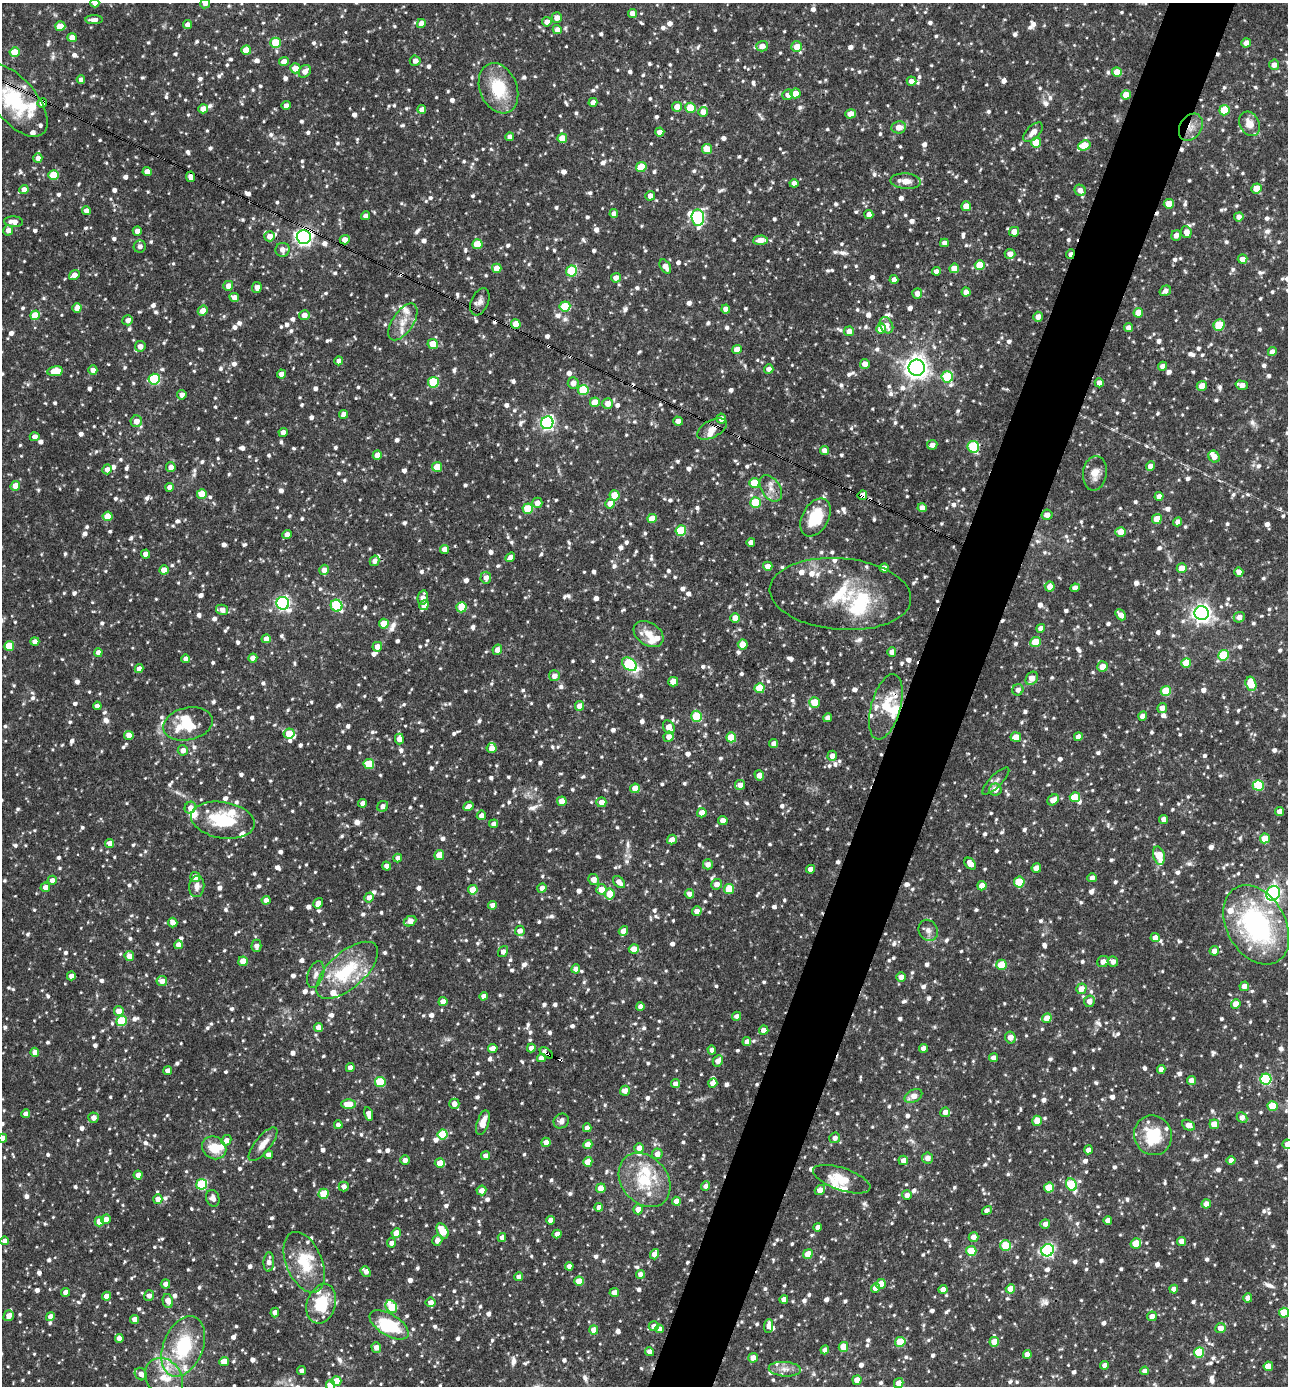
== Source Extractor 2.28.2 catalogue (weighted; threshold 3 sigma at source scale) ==
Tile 10 of 4 x 4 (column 2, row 3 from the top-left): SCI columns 1557-2842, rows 1385-2768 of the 5551 x 5537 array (HDU 1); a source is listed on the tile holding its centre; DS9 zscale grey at full resolution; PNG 1290 x 1388 px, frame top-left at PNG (2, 3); each listed source drawn as its Kron ellipse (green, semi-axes under 4 px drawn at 4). Shown black and unused: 5% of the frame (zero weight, under 3 of 4 exposures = <1% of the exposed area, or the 3 px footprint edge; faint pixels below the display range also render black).
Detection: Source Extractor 2.28.2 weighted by HDU 2 'WHT'; one run over the whole footprint, this tile lists its part. Background 0.0839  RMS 0.0039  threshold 0.0177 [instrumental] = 3 sigma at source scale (4.5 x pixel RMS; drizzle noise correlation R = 1.50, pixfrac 1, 0.05/0.05 arcsec/px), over >= 5 px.
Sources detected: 1866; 1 too faint to see at this stretch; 4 inside a brighter object's white glare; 9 cosmic-ray / hot-pixel residue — neither listed nor drawn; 62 inside a brighter listed object's ellipse — not listed separately; of the other 1790, all 500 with FLUX_AUTO >= 2.13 (the completeness limit of this list) listed and drawn (1290 fainter detections not listed), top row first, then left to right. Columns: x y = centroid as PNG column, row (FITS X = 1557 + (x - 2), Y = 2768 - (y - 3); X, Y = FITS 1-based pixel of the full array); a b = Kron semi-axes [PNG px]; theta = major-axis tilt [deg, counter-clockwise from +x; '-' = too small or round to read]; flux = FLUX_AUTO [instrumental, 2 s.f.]
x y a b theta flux
95 3 4 4 - 2.5
205 3 5 5 - 2.2
632 13 4 4 - 2.9
557 17 5 5 - 3.1
94 20 8 4 -1 2.3
547 22 4 4 - 2.9
421 23 4 4 - 4.1
187 25 4 4 - 2.6
60 26 5 5 - 6
557 30 4 4 - 2.9
72 38 5 4 - 4.7
276 43 5 5 - 17
1246 43 5 4 - 3.1
762 46 5 5 - 3.7
797 47 5 5 - 4.9
246 50 5 4 - 8.3
14 52 5 5 - 6.9
415 61 5 5 - 2.4
284 62 5 4 - 3.5
1274 65 5 5 - 2.5
295 68 5 5 - 4.9
305 71 7 5 46 3
1117 72 5 5 - 6.5
81 80 4 4 - 2.6
911 81 5 4 - 2.6
498 88 26 18 -68 17
795 93 5 5 - 4.9
788 95 5 5 - 2.7
1126 95 5 4 - 5.8
15 100 43 21 -50 30
593 102 4 4 - 2.5
42 103 5 4 - 3.1
286 106 4 4 - 2.7
677 107 5 4 - 4
690 108 5 5 - 12
203 109 5 4 - 4.4
422 109 4 4 - 2.9
1224 110 5 5 - 14
703 112 5 5 - 3.8
850 114 5 4 - 4.1
1250 124 13 9 -62 5.4
899 127 7 6 - 3.6
1191 127 14 10 59 4.5
660 132 4 4 - 2.5
1033 132 12 6 46 3.2
510 137 4 4 - 2.4
562 138 5 5 - 8.3
1036 142 5 5 - 10
1084 145 6 5 - 12
707 149 5 5 - 8.3
38 158 5 4 - 2.8
641 167 5 5 - 13
147 172 4 4 - 3.9
54 175 5 5 - 13
191 177 5 4 - 3.2
905 181 15 7 -3 3.7
794 183 4 4 - 2.8
1257 188 5 5 - 6.7
24 189 4 4 - 2.9
1080 190 6 5 - 2.8
650 196 5 5 - 3.1
1169 204 5 5 - 6.9
966 206 5 4 - 6.6
86 211 4 4 - 3
614 214 4 4 - 2.7
869 214 4 4 - 3.1
365 216 4 4 - 2.3
698 217 8 6 -84 60
1239 217 4 4 - 2.5
13 222 9 5 -3 3.7
8 230 5 4 - 3
137 231 4 4 - 3.1
1014 232 5 5 - 4.6
1186 232 6 5 - 3.1
1176 235 5 5 - 2.2
270 236 5 5 - 3.5
304 237 7 6 - 160
345 240 5 4 - 3.9
761 240 7 5 4 4.7
944 243 4 4 - 2.5
477 244 5 5 - 13
140 246 6 6 - 2.2
283 250 7 7 - 3.3
1010 254 5 5 - 2.8
1070 254 5 3 - 2.8
1242 259 5 4 - 3.1
980 265 5 5 - 11
665 266 8 5 -57 3.2
497 268 4 4 - 5.4
954 268 5 5 - 7.1
571 271 5 5 - 23
936 271 4 4 - 2.4
74 275 5 4 - 3.4
616 278 5 5 - 2.9
894 279 4 4 - 2.4
228 286 5 4 - 3.4
257 287 5 5 - 2.8
1165 291 6 5 - 2.3
966 292 4 4 - 3.1
917 294 5 5 - 2.7
234 297 5 4 - 2.6
480 302 14 8 67 2.4
565 306 5 5 - 18
77 308 5 4 - 3.7
726 309 4 4 - 2.8
203 311 5 4 - 3.6
1138 313 5 4 - 5.7
35 315 5 4 - 11
304 315 5 5 - 3.3
1038 317 5 5 - 3
128 320 5 5 - 2.2
403 322 21 10 56 5.5
516 324 5 4 - 6.7
886 325 8 6 -61 3.3
1219 325 6 5 - 12
1128 328 4 4 - 2.8
881 329 5 5 - 8.1
849 331 5 5 - 3.6
433 344 5 5 - 7.2
140 346 5 5 - 2.9
737 350 5 4 - 5.2
1272 352 4 4 - 2.5
339 361 4 4 - 2.6
865 364 5 5 - 3.4
1163 366 4 4 - 2.6
917 368 8 8 - 330
769 369 4 4 - 2.7
93 370 5 4 - 2.8
55 371 8 5 9 8.7
281 374 4 4 - 2.6
947 377 6 5 - 21
154 379 6 5 - 36
433 382 5 5 - 23
573 383 6 5 - 3
1099 383 4 4 - 2.6
1242 385 6 4 -15 3.5
1202 386 5 5 - 4.2
583 390 5 5 - 20
182 395 5 4 - 2.6
595 402 5 5 - 7.2
608 403 5 5 - 4.3
343 414 4 4 - 2.9
721 419 5 4 - 2.5
136 421 6 5 - 3.9
678 421 5 4 - 3.3
547 423 6 6 - 96
712 429 16 8 27 3.6
283 432 4 4 - 2.8
35 437 5 4 - 2.6
932 445 5 5 - 2.8
973 447 6 5 - 28
824 450 4 4 - 2.4
377 455 5 4 - 4.3
1214 457 6 5 - 3.6
1150 466 4 4 - 3.1
171 467 5 4 - 3.1
437 467 5 5 - 6.6
107 469 5 4 - 2.6
1095 473 17 12 82 4.7
754 483 5 5 - 12
15 486 5 4 - 5.5
169 487 4 4 - 2.4
771 488 14 9 -56 3.6
202 494 5 5 - 9
615 495 5 5 - 9.8
862 495 5 4 - 3.3
1159 496 4 4 - 2.9
537 503 5 5 - 3.2
755 503 5 5 - 21
610 504 5 5 - 4.3
922 508 4 4 - 2.9
528 509 5 5 - 14
1047 515 5 5 - 2.7
108 516 5 4 - 7.4
815 517 20 13 60 16
652 518 5 4 - 5.6
1157 519 5 4 - 6.7
1178 522 4 4 - 2.8
681 531 5 5 - 18
1121 532 5 5 - 5.7
287 535 4 4 - 3.4
751 542 4 4 - 2.3
444 549 4 4 - 3
146 554 4 4 - 3.9
510 557 5 4 - 2.9
375 561 5 4 - 2.4
768 566 4 4 - 3.2
884 568 4 4 - 2.9
1182 568 5 5 - 4.9
164 570 4 4 - 5.6
324 570 5 5 - 3.3
1239 572 5 4 - 3
486 578 6 5 - 2.5
1050 587 5 5 - 3.7
1075 588 5 4 - 2.7
840 594 71 36 -5 34
423 597 7 5 79 2.9
283 603 6 6 - 97
424 605 5 4 - 3.7
336 606 6 5 - 35
461 607 5 5 - 9.4
222 610 6 5 - 3.1
1202 613 7 7 - 220
1121 615 6 4 -49 2.9
1239 617 5 5 - 2.9
735 618 4 4 - 4.5
384 624 5 5 - 8.1
1041 628 4 4 - 2.8
648 634 16 11 -33 5.7
266 639 4 4 - 3.1
35 641 4 4 - 2.2
1035 642 5 5 - 11
743 644 5 5 - 7.5
9 646 5 5 - 13
377 647 5 4 - 3.4
497 650 5 4 - 3.5
892 652 4 4 - 3.3
98 653 4 4 - 2.7
1223 655 5 5 - 21
253 658 4 4 - 3.5
186 659 4 4 - 2.3
1186 663 5 5 - 9
629 664 8 6 -37 37
1102 666 5 5 - 4.2
139 669 4 4 - 2.7
554 676 5 5 - 2.9
1032 678 7 5 57 4.3
673 682 5 5 - 6.9
1251 684 7 5 -75 9.3
760 688 5 5 - 14
1018 690 6 5 - 2.3
1166 691 5 5 - 14
814 702 5 5 - 9.9
97 706 4 4 - 2.8
579 706 5 5 - 4.1
886 707 33 14 74 12
1162 708 5 5 - 3
697 716 5 5 - 21
1143 716 4 4 - 2.8
828 718 4 4 - 2.5
188 724 25 16 13 14
669 727 7 5 -62 4.1
289 734 5 5 - 8.3
129 735 5 4 - 4
669 737 5 5 - 2.9
731 737 5 5 - 11
1016 737 5 5 - 5.7
1078 737 4 4 - 2.8
399 739 5 4 - 3.8
774 744 4 4 - 2.7
492 748 5 5 - 3.5
183 750 5 5 - 3.1
832 756 5 4 - 3
369 764 5 5 - 14
759 775 5 4 - 3.4
996 781 18 6 45 2.1
740 785 5 5 - 3
1258 785 5 5 - 24
635 788 5 4 - 5.7
995 789 6 6 - 3.4
1075 797 5 5 - 11
1053 800 6 5 - 4.2
562 801 5 4 - 5.1
601 802 5 5 - 3.5
362 803 4 4 - 2.5
383 806 6 5 - 2.7
468 806 5 4 - 2.8
190 808 6 5 - 2.9
1279 811 4 4 - 3.1
702 813 5 4 - 3.8
481 815 5 4 - 2.6
1164 819 4 4 - 2.7
223 820 32 18 -10 22
723 821 5 4 - 3.3
494 824 4 4 - 2.7
1265 838 5 5 - 8.4
672 840 5 4 - 3.3
110 843 4 4 - 2.8
439 855 5 5 - 7.1
1159 856 9 5 -74 9.5
398 858 4 4 - 2.5
708 864 5 5 - 2.6
970 864 7 5 -47 3.3
387 866 5 4 - 3.2
1036 868 5 4 - 4.9
810 869 4 4 - 3.2
195 877 5 5 - 3.5
1092 878 4 4 - 2.7
52 880 4 4 - 2.3
594 880 6 5 - 3.6
619 882 7 5 -47 3.3
1019 882 5 5 - 16
717 884 5 5 - 2.9
197 886 10 7 84 2.8
982 886 5 4 - 4.5
45 887 5 4 - 2.7
542 888 4 4 - 2.7
601 889 5 5 - 5.5
729 889 5 5 - 12
473 890 5 4 - 9.3
1273 893 8 6 52 120
610 894 5 5 - 8.2
689 894 4 4 - 3
369 897 5 5 - 2.8
266 900 4 4 - 3
318 903 5 4 - 3.8
493 905 4 4 - 3.2
697 911 5 5 - 3.1
410 921 6 5 - 3.7
173 922 5 4 - 2.9
1256 925 42 29 -60 73
928 930 11 9 -59 2.4
520 931 5 5 - 2.5
623 931 5 4 - 4.9
1155 938 4 4 - 3.6
179 945 4 4 - 3.5
256 946 6 5 - 2.2
634 949 5 4 - 4.9
503 951 6 4 55 2.8
1214 951 5 4 - 3.6
129 956 5 4 - 4.2
243 961 5 5 - 7.8
1103 961 6 5 - 2.8
1113 962 5 5 - 2.6
1001 965 5 5 - 13
576 969 4 4 - 3.3
347 970 38 18 41 22
316 974 14 7 70 2.5
71 976 4 4 - 3
901 977 4 4 - 2.8
162 981 5 5 - 3.6
1244 986 5 4 - 3.2
1081 989 5 5 - 4.3
484 996 4 4 - 2.7
1089 1001 6 5 - 3.2
443 1002 4 4 - 3.3
1236 1004 5 4 - 6.2
640 1006 4 4 - 2.3
119 1011 5 4 - 4.7
736 1016 4 4 - 2.2
1047 1018 5 4 - 6
121 1021 5 5 - 20
318 1027 4 4 - 3.2
764 1030 4 4 - 4
1010 1037 6 5 - 3.8
747 1042 4 4 - 2.7
493 1048 5 4 - 3.5
531 1048 4 4 - 2.8
923 1048 4 4 - 2.7
712 1050 4 4 - 2.5
35 1052 4 4 - 3.4
546 1053 7 4 -35 3.8
541 1058 4 4 - 2.8
993 1058 4 4 - 2.5
718 1061 6 5 - 2.9
350 1068 4 4 - 3.1
1161 1069 4 4 - 2.9
167 1071 4 4 - 2.5
1266 1079 5 5 - 38
1191 1080 4 4 - 3
380 1082 5 5 - 22
713 1083 5 4 - 3.5
675 1084 4 4 - 2.8
625 1091 5 5 - 2.9
913 1096 9 6 27 4
349 1104 7 5 0 7.8
454 1104 5 5 - 3.2
1273 1106 5 5 - 11
945 1112 5 4 - 2.7
26 1114 4 4 - 3
368 1114 7 4 -77 3.1
93 1118 5 5 - 2.9
1242 1118 6 4 -43 2.9
561 1121 8 7 - 2.3
1037 1121 5 5 - 5.6
483 1123 13 6 72 5.4
1214 1124 5 4 - 6
338 1125 4 4 - 2.8
1189 1125 7 5 -28 2.8
587 1128 4 4 - 2.6
442 1134 5 5 - 16
1153 1135 20 19 - 18
3 1138 4 4 - 3.6
835 1138 5 5 - 2.2
226 1140 5 4 - 2.7
546 1142 4 4 - 3.3
263 1144 21 7 51 4.2
588 1144 5 4 - 5.5
1287 1144 5 5 - 3.3
214 1148 12 11 - 8.4
639 1148 5 4 - 2.8
1088 1150 4 4 - 2.8
657 1154 5 5 - 3.1
269 1155 4 4 - 3.5
485 1156 4 4 - 2.5
928 1158 5 5 - 2.6
405 1160 5 4 - 2.2
903 1160 5 4 - 2.7
1231 1160 4 4 - 2.9
588 1162 5 4 - 5.7
440 1163 5 4 - 6.3
138 1175 4 4 - 3.2
842 1179 30 11 -19 8.7
644 1180 29 23 -51 20
202 1184 5 5 - 33
1071 1185 6 5 - 23
344 1186 5 5 - 2.1
706 1186 5 4 - 2.3
601 1188 5 4 - 6.2
1049 1188 5 5 - 12
481 1190 5 4 - 3.4
820 1190 5 4 - 3.9
323 1194 5 5 - 14
907 1195 5 4 - 2.4
213 1198 8 6 -73 2.7
158 1199 5 4 - 3.2
676 1201 4 4 - 4.3
1206 1204 4 4 - 3.7
599 1207 4 4 - 2.6
638 1209 5 5 - 3.6
987 1210 5 4 - 2.3
106 1219 5 4 - 3.1
551 1220 4 4 - 3.3
1108 1220 4 4 - 2.7
99 1221 5 4 - 7.4
1045 1224 5 4 - 2.2
818 1227 4 4 - 2.6
442 1231 8 5 -61 12
396 1233 4 4 - 6.9
557 1234 4 4 - 2.9
502 1237 4 4 - 2.1
974 1237 5 4 - 2.6
437 1240 5 4 - 3
5 1241 4 4 - 2.7
1182 1242 5 4 - 2.8
392 1243 5 4 - 2.9
1136 1243 5 5 - 10
1006 1246 5 5 - 13
1048 1250 6 6 - 82
971 1251 5 5 - 11
654 1254 5 4 - 4.2
808 1254 5 4 - 7.7
269 1262 9 5 87 2.4
304 1262 32 18 -67 16
569 1266 4 4 - 2.5
366 1271 6 4 -49 2.8
640 1274 4 4 - 2.7
519 1277 4 4 - 2.8
579 1281 5 4 - 8.4
165 1284 4 4 - 2.2
881 1284 5 4 - 8
876 1288 5 4 - 3.6
943 1289 4 4 - 3.4
1010 1289 5 4 - 6.9
1174 1289 4 4 - 2.9
66 1292 4 4 - 2.9
614 1293 4 4 - 3
106 1296 4 4 - 3
149 1296 5 5 - 2.5
1248 1298 4 4 - 3.5
784 1299 4 4 - 2.8
168 1301 7 5 -77 4.2
431 1302 5 5 - 2.9
321 1304 20 14 73 17
391 1307 7 5 -57 16
275 1313 5 4 - 2.6
1284 1313 5 5 - 15
9 1316 6 4 57 3.7
1152 1316 5 5 - 2.7
50 1317 4 4 - 3.5
134 1319 4 4 - 3.4
389 1325 22 10 -31 20
654 1326 5 5 - 2.9
769 1326 7 4 86 2.9
1220 1328 5 5 - 3.5
659 1329 4 4 - 2.4
594 1330 4 4 - 4.8
119 1338 4 4 - 2.6
900 1342 5 5 - 13
994 1342 5 4 - 6.5
183 1346 31 19 67 28
376 1347 5 5 - 3.3
843 1347 5 5 - 8.3
825 1350 4 4 - 2.5
649 1352 4 4 - 3.3
1199 1352 5 5 - 20
1027 1354 4 4 - 3.3
753 1358 5 4 - 4
224 1362 5 4 - 6.5
1105 1365 4 4 - 2.8
1268 1366 4 4 - 6.6
785 1369 16 7 -4 3
302 1371 4 4 - 2.4
1145 1371 4 4 - 2.7
141 1374 7 5 -48 3
164 1378 21 17 -49 11
857 1380 5 4 - 4.6
336 1381 5 5 - 8.4
899 1383 5 4 - 4.9
331 1385 5 5 - 9.6
Overlapping masked pixels (flux is a lower limit): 11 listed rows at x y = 15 100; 42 103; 1191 127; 191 177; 304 237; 1070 254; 516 324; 712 429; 862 495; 840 594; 546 1053
Isophote crosses this tile's border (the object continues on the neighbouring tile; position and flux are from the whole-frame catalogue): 9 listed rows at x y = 95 3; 205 3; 15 100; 1256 925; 3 1138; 1287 1144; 5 1241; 1284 1313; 331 1385